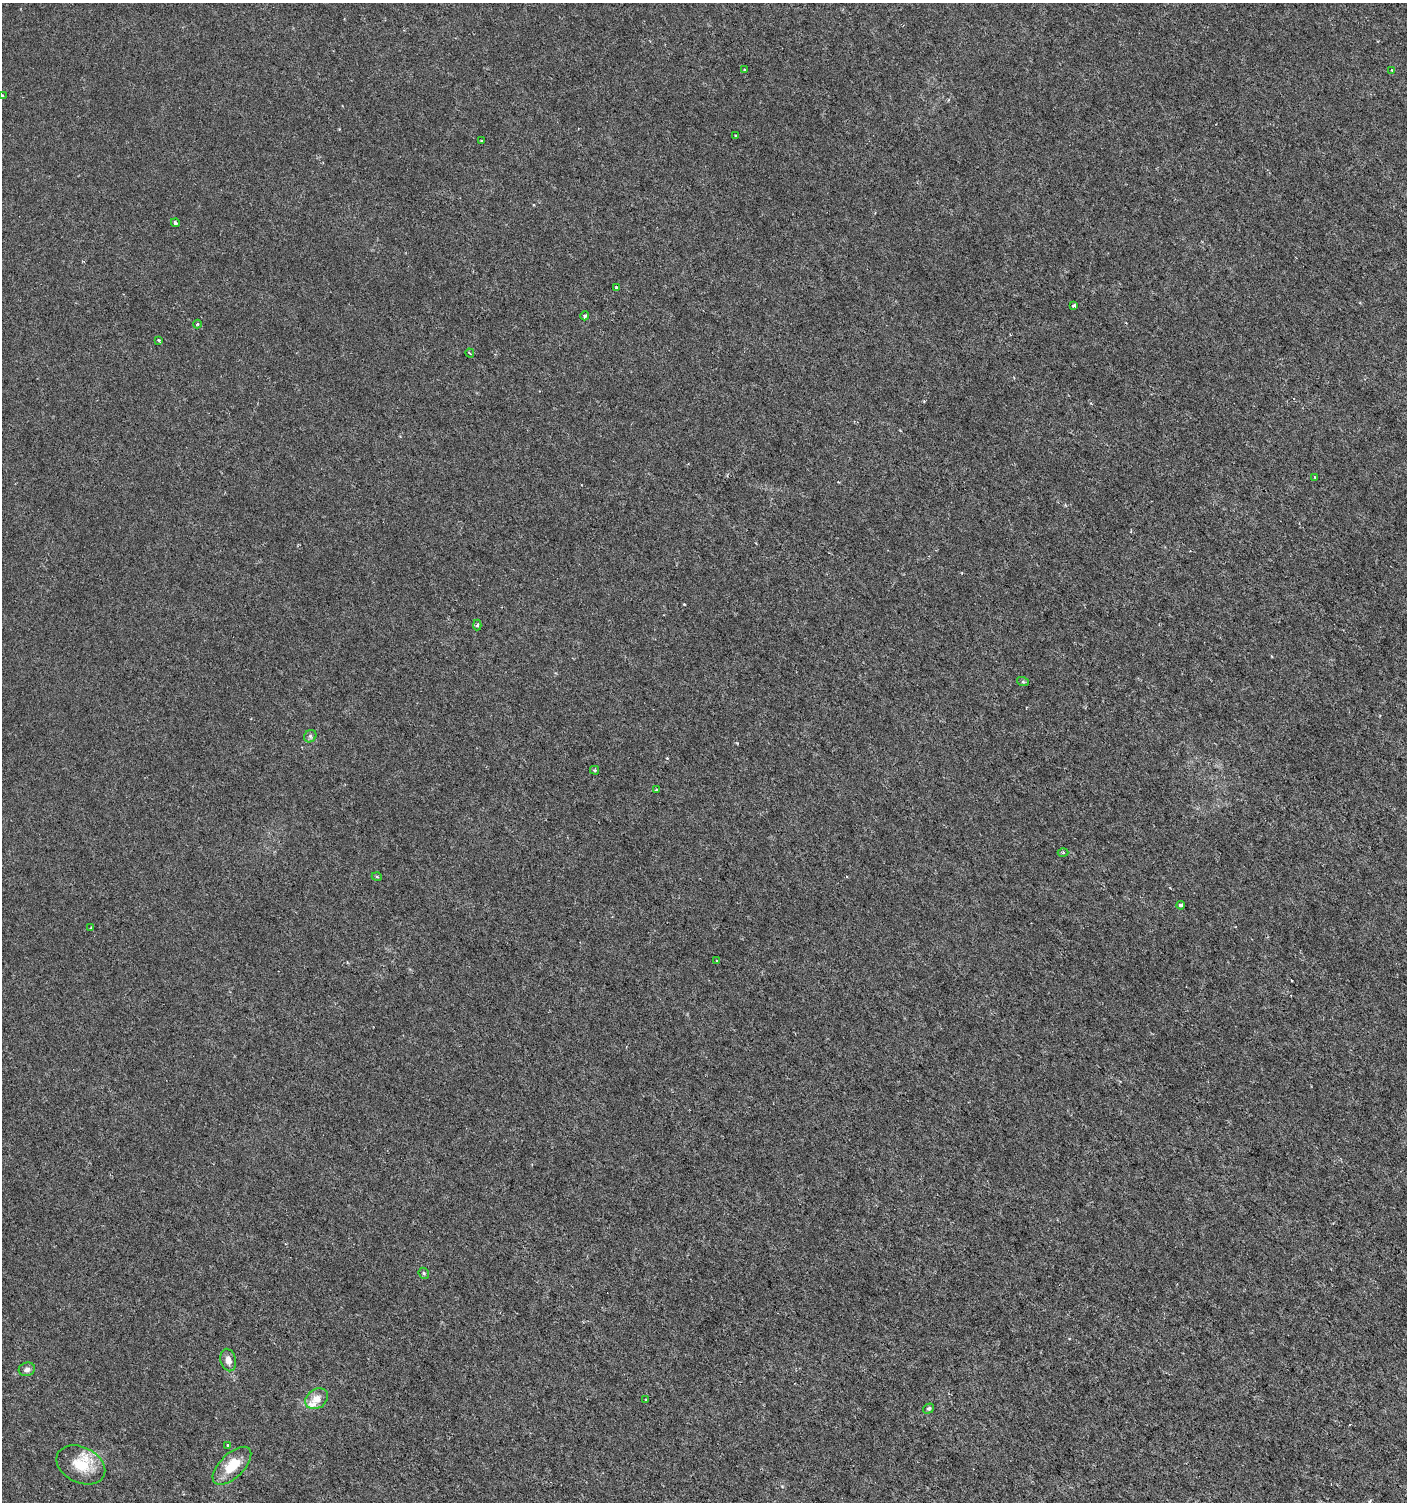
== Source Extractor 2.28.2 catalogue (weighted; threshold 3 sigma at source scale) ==
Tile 6 of 4 x 4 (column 2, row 2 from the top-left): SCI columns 1577-2981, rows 3008-4507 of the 6029 x 6009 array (HDU 1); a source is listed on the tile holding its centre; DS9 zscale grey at full resolution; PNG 1409 x 1504 px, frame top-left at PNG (2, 3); each listed source drawn as its Kron ellipse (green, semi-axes under 4 px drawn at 4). Shown black and unused: <1% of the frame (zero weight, under 3 of 6 exposures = <1% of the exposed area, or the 3 px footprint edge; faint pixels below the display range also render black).
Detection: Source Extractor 2.28.2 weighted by HDU 2 'WHT'; one run over the whole footprint, this tile lists its part. Background 3.95e-05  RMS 0.001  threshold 0.00426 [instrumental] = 3 sigma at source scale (4.09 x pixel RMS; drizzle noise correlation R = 1.36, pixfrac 0.8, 0.0396/0.0396 arcsec/px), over >= 5 px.
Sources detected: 33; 1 inside a brighter listed object's ellipse — not listed separately; the other 32 listed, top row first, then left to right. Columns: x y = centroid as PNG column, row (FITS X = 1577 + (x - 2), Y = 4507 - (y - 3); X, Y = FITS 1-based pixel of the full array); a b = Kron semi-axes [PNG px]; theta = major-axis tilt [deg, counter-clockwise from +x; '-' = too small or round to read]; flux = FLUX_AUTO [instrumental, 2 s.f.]
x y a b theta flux
745 70 3 3 - 0.1
1392 70 3 3 - 0.13
2 96 4 4 - 0.1
736 136 4 2 - 0.076
482 141 3 2 - 0.083
175 223 4 3 - 0.19
616 288 3 3 - 0.17
1074 305 4 3 - 0.2
585 316 4 3 - 0.19
197 324 4 4 - 0.11
159 341 4 3 - 0.11
470 353 4 3 - 0.11
1315 477 3 2 - 0.088
477 625 5 4 - 0.21
1023 682 6 4 -19 0.13
310 736 7 5 47 0.23
595 770 4 3 - 0.14
656 790 3 3 - 0.1
1063 853 5 3 - 0.11
377 877 5 3 - 0.095
1181 905 4 3 - 0.32
91 928 3 3 - 0.13
717 960 4 3 - 0.092
424 1273 6 5 - 0.14
228 1360 11 7 -75 0.57
27 1369 8 6 18 0.35
317 1399 12 9 36 0.96
645 1400 3 2 - 0.057
929 1409 6 4 35 0.16
227 1445 3 3 - 0.16
81 1465 26 18 -26 2.8
232 1466 24 12 44 2.5
Isophote crosses this tile's border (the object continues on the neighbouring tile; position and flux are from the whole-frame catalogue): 1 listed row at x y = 2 96